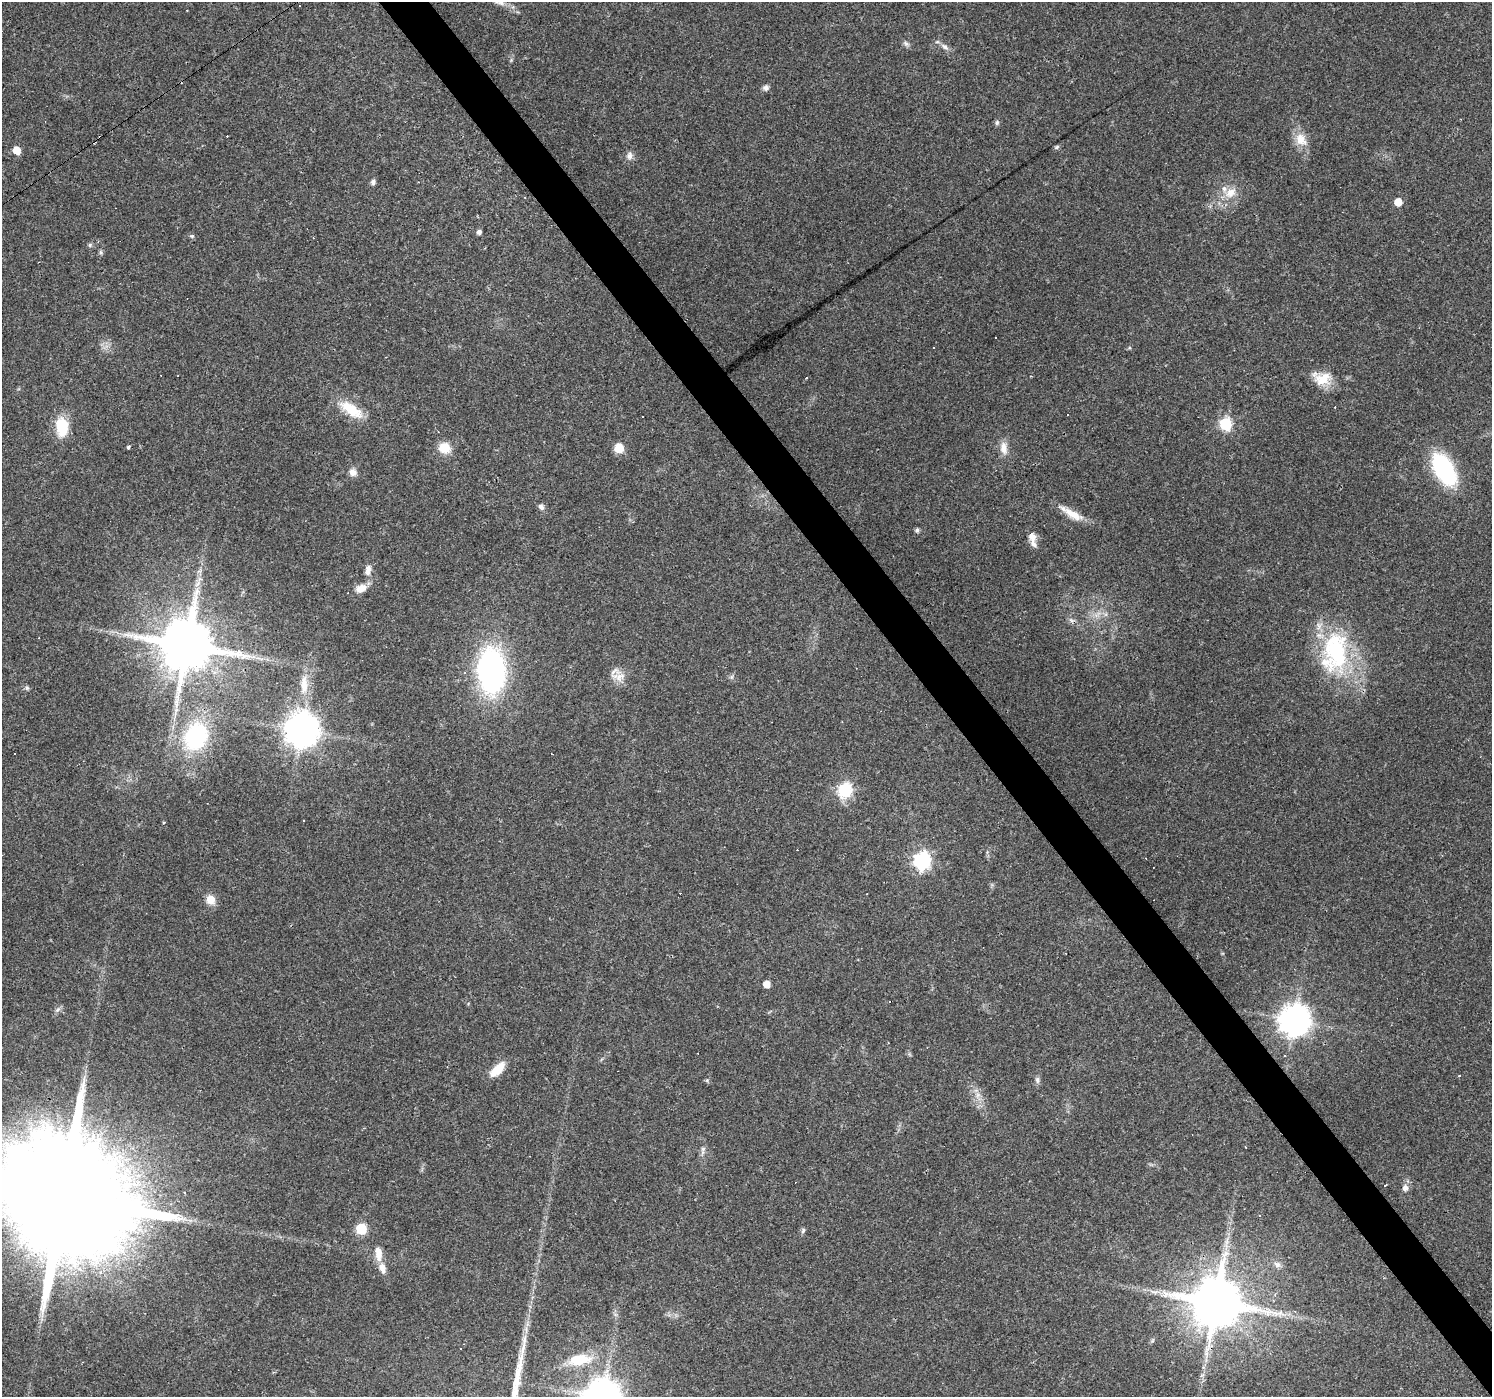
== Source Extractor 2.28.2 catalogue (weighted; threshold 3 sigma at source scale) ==
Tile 6 of 4 x 4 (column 2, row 2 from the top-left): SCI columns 1491-2980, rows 2919-4313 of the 5961 x 5898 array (HDU 1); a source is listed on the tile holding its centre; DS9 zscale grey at full resolution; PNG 1494 x 1399 px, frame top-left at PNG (2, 2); no overlay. Shown black and unused: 3% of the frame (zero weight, under 3 of 4 exposures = <1% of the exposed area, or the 3 px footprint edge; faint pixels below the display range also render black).
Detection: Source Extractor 2.28.2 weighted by HDU 2 'WHT'; one run over the whole footprint, this tile lists its part. Background 0.0723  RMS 0.0043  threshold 0.0195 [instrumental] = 3 sigma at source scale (4.5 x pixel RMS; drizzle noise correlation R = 1.50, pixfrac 1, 0.0396/0.0396 arcsec/px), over >= 5 px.
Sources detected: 109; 24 cosmic-ray / hot-pixel residue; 4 long thin detections or spike segments (spike, bleed or trail) — not listed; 5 inside a brighter listed object's ellipse — not listed separately; the other 76 listed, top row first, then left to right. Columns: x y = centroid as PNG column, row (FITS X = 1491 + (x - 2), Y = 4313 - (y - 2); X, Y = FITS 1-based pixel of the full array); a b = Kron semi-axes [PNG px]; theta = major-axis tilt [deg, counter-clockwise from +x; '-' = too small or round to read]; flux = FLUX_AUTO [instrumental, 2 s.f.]
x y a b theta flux
500 2 15 7 -14 2.3
906 43 9 6 -37 1.3
945 47 11 7 -44 2
766 88 8 7 - 1.4
997 122 7 6 - 0.94
1301 139 19 14 -58 6.6
1057 147 8 5 27 0.75
16 150 6 5 - 8.1
629 156 11 8 90 2.1
373 182 7 6 - 1.2
1231 193 19 12 38 6.7
525 197 3 2 - 0.47
1398 202 5 5 - 6.3
479 232 5 5 - 1.4
192 236 7 5 0 0.78
90 245 6 5 - 0.79
101 252 7 5 -70 0.79
995 337 3 3 - 0.96
934 348 3 3 - 1.2
1323 379 24 17 11 9.1
351 409 34 13 -33 12
1067 415 3 2 - 0.39
1225 424 7 6 - 51
62 427 20 12 -84 15
128 447 4 3 - 0.93
444 448 14 12 -20 7
619 448 9 8 - 6.7
1004 448 18 10 -81 4.1
1444 469 27 14 -61 57
353 472 11 9 -48 2.5
541 507 8 6 -41 1.4
1073 515 29 10 -27 7
917 530 5 5 - 1.1
1032 537 10 9 - 2.9
368 571 13 7 74 2.7
197 584 8 4 37 1.3
361 588 16 10 24 4.1
1097 615 13 3 49 1.7
1071 620 8 5 -12 1.2
187 645 14 14 - 3200
1336 651 58 33 -90 51
245 656 21 8 -3 5.5
491 671 35 21 -89 120
619 677 22 10 -1 4.8
732 677 7 4 -72 0.77
304 685 29 10 -89 8.3
27 688 6 6 - 0.82
302 730 11 10 - 840
196 737 23 18 67 51
845 790 7 7 - 72
303 820 2 2 - 0.29
164 822 4 3 - 0.38
922 860 8 7 - 130
210 900 12 11 - 4.3
766 984 5 5 - 4.6
58 1009 8 5 58 1.1
1294 1020 10 9 - 710
1285 1056 3 3 - 2.1
497 1070 20 9 45 8.2
1459 1075 3 3 - 0.95
707 1080 5 4 - 0.58
1037 1080 8 6 -85 1.4
978 1095 8 6 1 2
703 1149 10 6 73 1.4
1385 1186 3 2 - 0.66
1405 1188 9 8 - 2.1
64 1197 45 26 32 26000
1259 1216 3 3 - 0.58
361 1229 6 6 - 32
803 1230 8 5 73 0.89
378 1253 19 8 -83 5.2
1277 1264 10 7 -31 2
1216 1302 14 13 - 2900
1295 1311 4 3 - 0.62
1153 1340 6 4 71 0.66
579 1360 32 14 8 14
Overlapping masked pixels (flux is a lower limit): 3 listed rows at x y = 196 737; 64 1197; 1216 1302
Isophote crosses this tile's border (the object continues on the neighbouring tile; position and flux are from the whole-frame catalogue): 2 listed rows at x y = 500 2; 64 1197